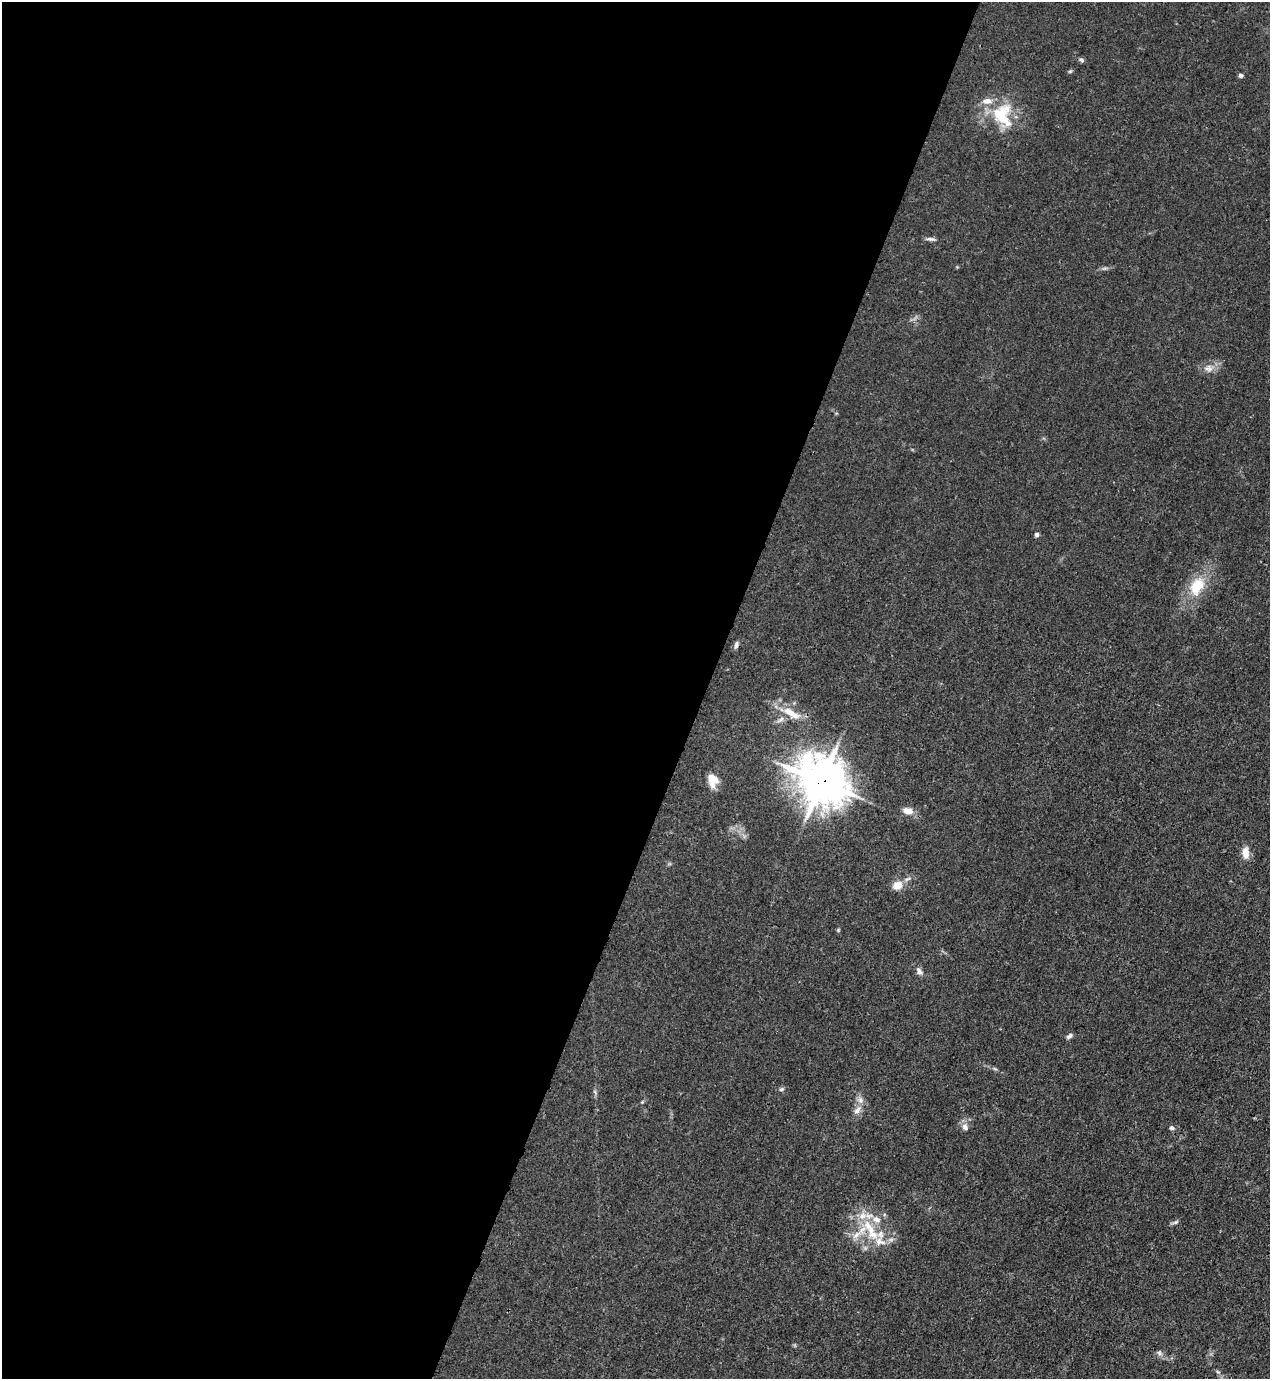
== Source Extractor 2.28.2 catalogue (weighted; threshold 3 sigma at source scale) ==
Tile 5 of 4 x 4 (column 1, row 2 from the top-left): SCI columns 222-1489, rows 2794-4170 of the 5646 x 5587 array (HDU 1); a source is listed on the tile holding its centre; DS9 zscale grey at full resolution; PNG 1272 x 1381 px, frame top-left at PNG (2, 2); no overlay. Shown black and unused: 56% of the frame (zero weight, under 3 of 4 exposures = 7% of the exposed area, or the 3 px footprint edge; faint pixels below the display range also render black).
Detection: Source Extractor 2.28.2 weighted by HDU 2 'WHT'; one run over the whole footprint, this tile lists its part. Background 0.0179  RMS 0.0025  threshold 0.0114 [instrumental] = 3 sigma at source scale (4.5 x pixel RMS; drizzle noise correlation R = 1.50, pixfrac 1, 0.05/0.05 arcsec/px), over >= 5 px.
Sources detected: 37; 7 inside a brighter listed object's ellipse — not listed separately; the other 30 listed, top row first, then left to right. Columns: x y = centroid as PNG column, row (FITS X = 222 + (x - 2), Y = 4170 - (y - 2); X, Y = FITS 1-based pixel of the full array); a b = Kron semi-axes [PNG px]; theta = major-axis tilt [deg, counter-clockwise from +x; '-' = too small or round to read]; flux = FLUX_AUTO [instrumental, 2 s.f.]
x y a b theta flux
1082 60 7 5 -49 0.54
1070 71 6 4 1 0.34
1241 75 6 5 - 0.61
1003 119 35 16 -39 9.6
931 239 13 4 -8 0.81
1105 268 8 4 0 0.56
1209 368 13 10 -6 2
1037 534 5 5 - 0.73
1197 586 24 16 60 7.9
736 645 11 5 73 0.74
791 713 30 10 -31 5
780 719 13 4 38 0.91
713 781 17 12 -86 3.2
822 781 16 14 -41 880
908 811 13 8 -13 2.3
1246 853 15 8 -89 2.5
897 885 13 10 21 2.7
838 930 5 4 - 0.3
919 971 12 6 -70 1
1069 1036 8 5 42 0.71
995 1069 6 4 -19 0.38
781 1089 7 5 21 0.49
642 1102 4 4 - 0.25
857 1110 13 8 52 1.7
965 1127 9 8 - 1.3
1172 1128 6 5 - 0.66
1175 1222 9 5 24 0.58
871 1230 43 12 -59 8.6
856 1235 16 7 43 2.3
1159 1353 8 6 -22 0.7
Overlapping masked pixels (flux is a lower limit): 1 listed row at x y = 822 781